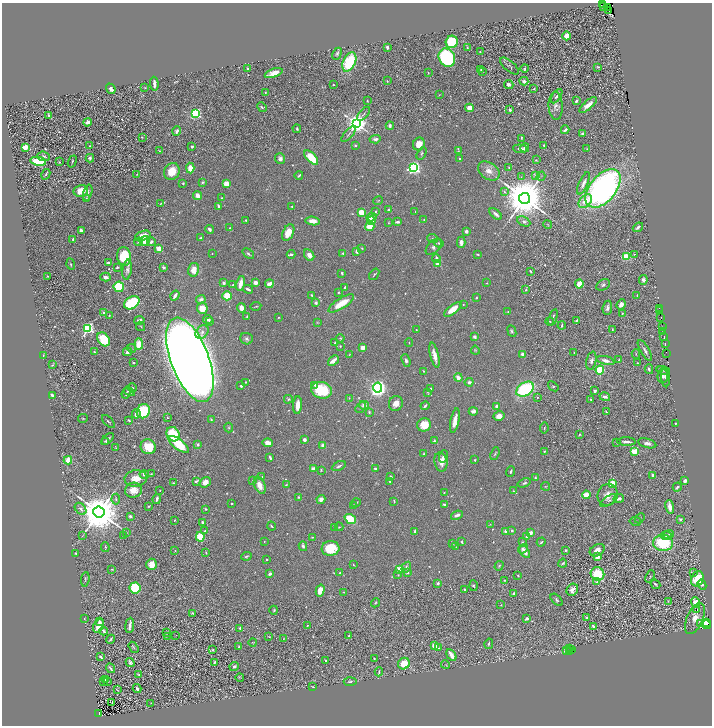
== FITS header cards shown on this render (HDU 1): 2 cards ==
NAXIS1  =                 1420
NAXIS2  =                 1447

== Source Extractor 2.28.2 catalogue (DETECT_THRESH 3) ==
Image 1420 x 1447 px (HDU 1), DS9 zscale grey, zoomed out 1/2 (1 PNG px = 2 x 2 image px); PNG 714 x 728 px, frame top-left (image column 1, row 1446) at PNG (2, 3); each listed source drawn as its Kron ellipse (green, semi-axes under 4 px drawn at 4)
Background 1.01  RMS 0.019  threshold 0.056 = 3 sigma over >= 5 px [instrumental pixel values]
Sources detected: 833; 94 cannot appear on this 1/2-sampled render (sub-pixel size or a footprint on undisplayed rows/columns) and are neither listed nor drawn; of the other 739, the 500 brightest by FLUX_AUTO listed and drawn (239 fainter detections omitted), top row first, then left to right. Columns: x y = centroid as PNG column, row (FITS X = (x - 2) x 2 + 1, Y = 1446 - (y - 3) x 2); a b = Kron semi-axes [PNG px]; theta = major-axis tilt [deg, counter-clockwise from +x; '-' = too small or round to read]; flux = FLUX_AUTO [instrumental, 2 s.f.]
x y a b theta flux
603 4 2 1 - 19
604 7 3 2 - 340
608 8 4 2 - 800
609 11 4 3 - 170
567 36 4 3 - 43
452 42 6 6 - 160
387 47 3 2 - 7.6
467 47 3 2 - 4.7
480 52 2 2 - 2.5
337 54 6 3 63 7.8
447 58 9 8 - 550
349 62 10 6 64 210
509 66 11 5 -41 9.8
598 67 4 3 - 5.9
525 68 4 3 - 5.9
247 69 2 2 - 15
481 70 4 2 - 3.6
482 71 3 3 - 5.6
274 73 9 4 18 45
428 73 3 2 - 2.4
387 81 2 2 - 3.2
524 81 4 4 - 11
154 84 7 2 -87 15
509 84 5 4 - 12
333 85 2 2 - 4.1
145 88 4 3 - 2.5
111 89 5 3 - 17
534 89 2 2 - 3.5
265 92 2 2 - 2.7
439 94 3 3 - 2.5
556 96 8 3 55 7.9
367 101 2 2 - 2.7
576 101 3 2 - 8.4
588 105 11 4 42 33
556 106 14 7 -87 21
262 107 5 3 - 5.8
469 108 4 4 - 33
510 110 2 2 - 15
195 113 4 3 - 510
363 114 8 3 51 6.6
49 115 3 2 - 7.9
87 122 4 3 - 14
356 124 4 3 - 4400
390 125 4 3 - 11
297 129 4 3 - 4.5
565 130 4 2 - 12
177 131 5 3 - 12
349 134 10 2 49 6.2
582 134 4 3 - 8.6
142 137 2 2 - 3.9
521 138 3 1 - 3.8
375 139 6 4 6 12
419 144 6 5 - 38
355 145 3 3 - 4.7
544 145 2 2 - 4
90 146 2 2 - 3.1
25 147 4 3 - 34
192 147 2 2 - 9.3
525 148 5 4 - 12
520 149 7 3 -4 10
587 149 3 3 - 2.3
159 151 4 3 - 3.3
458 151 3 3 - 2.3
422 154 7 4 61 6
43 156 6 4 -6 12
90 158 4 4 - 15
311 158 9 4 -47 100
280 159 5 5 - 13
460 159 2 2 - 9.7
536 160 3 2 - 3
38 161 8 4 -9 120
72 161 6 2 70 4.4
60 162 2 2 - 2.7
509 167 2 2 - 3.6
190 168 5 4 - 33
414 168 3 3 - 1100
172 171 9 7 61 60
489 171 12 8 -35 35
46 174 6 2 60 5.2
137 174 4 2 - 2.7
299 175 4 2 - 6.3
535 176 4 3 - 3.1
541 176 4 2 - 3.5
521 177 3 2 - 3
202 182 4 3 - 5.2
183 183 2 2 - 4.3
583 183 12 3 66 15
226 184 4 3 - 47
603 188 22 13 50 1300
81 191 7 6 - 61
504 192 3 3 - 6.1
88 193 8 3 75 10
198 196 4 4 - 32
222 198 3 2 - 4.9
525 198 5 5 - 23000
86 199 4 3 - 4.6
378 201 5 2 - 2.9
585 201 8 5 45 37
160 203 4 2 - 2.8
218 206 4 2 - 7.7
292 206 3 2 - 3
388 210 3 3 - 6.8
361 212 4 3 - 68
376 212 2 2 - 5.2
415 212 3 2 - 2.5
496 214 7 3 -39 13
372 217 5 3 - 18
246 220 3 2 - 3.3
424 220 3 2 - 4.3
313 221 7 4 -6 34
371 221 4 3 - 55
524 221 7 4 -27 11
397 222 4 2 - 11
388 223 4 3 - 2.8
548 224 4 2 - 2.6
370 227 4 4 - 73
638 227 5 2 - 10
230 228 2 2 - 2.9
209 229 4 3 - 9.8
81 230 3 3 - 16
466 231 3 3 - 15
288 232 9 5 65 55
143 236 8 4 19 52
201 238 3 3 - 5.4
433 238 5 3 - 4.5
73 239 3 2 - 5.1
145 241 5 4 - 30
139 242 4 3 - 5.4
151 242 4 3 - 9.5
461 242 5 3 - 19
439 243 5 4 - 6.9
434 247 10 6 47 15
159 248 2 2 - 110
362 248 3 3 - 3.2
357 251 3 2 - 18
212 253 2 2 - 2.5
343 253 3 2 - 3.9
248 254 6 3 -38 6.1
291 254 4 3 - 6.3
478 254 3 2 - 3.9
634 254 4 3 - 3.2
309 255 6 4 -58 25
124 256 9 7 -78 160
626 257 4 3 - 87
436 258 4 2 - 16
108 262 4 2 - 5.5
71 264 5 3 - 5.7
438 264 2 2 - 82
117 267 3 2 - 5.6
163 267 3 3 - 5.2
127 270 10 4 83 15
194 270 7 5 76 45
530 271 2 2 - 4.5
342 273 3 2 - 5.7
374 274 6 3 53 5.5
48 276 2 2 - 3.2
105 277 5 3 - 11
643 280 5 4 - 14
255 282 3 3 - 37
224 283 3 3 - 13
240 283 7 3 76 40
487 283 3 2 - 2.4
269 284 4 3 - 29
579 284 4 3 - 67
233 285 2 2 - 5.3
603 285 7 5 29 9.4
119 287 5 5 - 190
345 288 4 2 - 6.9
248 289 5 2 - 11
526 290 3 3 - 4.8
338 292 3 2 - 3.4
311 295 3 2 - 4.6
637 295 2 1 - 2.2
175 296 5 2 - 23
227 296 4 4 - 75
476 298 2 2 - 5.3
201 299 5 4 - 15
132 303 8 6 33 350
316 303 4 4 - 9.1
341 303 15 5 32 80
463 304 3 3 - 2.6
621 304 5 3 - 27
256 306 5 2 - 3.8
202 308 5 5 - 50
241 308 5 4 - 22
607 308 7 4 82 13
659 308 2 1 - 37
453 309 10 4 38 58
660 311 3 1 - 62
508 312 3 2 - 2.3
104 313 3 2 - 5.8
622 314 3 2 - 3.1
109 315 2 2 - 2.8
247 316 3 3 - 3.3
279 317 2 2 - 2.7
553 317 8 2 72 9.8
661 317 2 1 - 95
208 319 5 3 - 9.1
139 320 5 3 - 11
577 320 4 3 - 3.7
210 321 3 2 - 2.6
549 321 4 2 - 3.5
317 322 4 3 - 3
141 326 5 2 - 2.8
562 326 4 2 - 5
662 327 2 1 - 42
88 328 4 3 - 760
612 329 2 1 - 2.7
416 330 2 2 - 4.1
512 331 6 4 -66 7.7
202 332 7 5 47 13
663 332 3 1 - 54
664 336 4 1 - 180
475 337 3 3 - 14
340 338 4 3 - 3.8
104 339 8 5 -51 140
246 339 6 5 - 11
335 343 4 2 - 4.4
409 343 4 2 - 2.4
139 344 5 4 - 57
665 344 3 1 - 75
340 346 3 2 - 3.3
363 347 3 3 - 40
131 348 5 2 - 2.8
475 350 4 4 - 4
645 351 12 3 -59 12
95 352 4 3 - 4
128 352 5 2 - 26
574 353 2 1 - 2.5
666 353 3 1 - 58
522 354 4 3 - 18
636 354 5 2 - 2.8
43 355 4 2 - 3
349 355 3 2 - 2.7
434 355 13 3 -77 33
190 360 44 19 -69 14000
406 360 6 4 -70 8.8
605 360 9 4 -14 22
619 360 4 2 - 5.4
333 361 6 3 41 31
591 361 9 5 78 12
133 363 3 2 - 4.1
637 363 3 3 - 2.5
52 365 3 2 - 2.3
649 369 5 3 - 7.5
600 370 4 4 - 160
423 371 3 2 - 2.6
663 371 7 3 -16 6.5
663 376 7 5 87 23
666 377 10 3 -87 13
458 378 4 3 - 24
245 382 3 2 - 3.2
469 382 4 3 - 9.9
315 385 3 3 - 8.6
241 386 3 3 - 5.9
553 386 6 3 -39 4.7
132 388 4 3 - 4.9
378 388 5 4 - 1800
431 388 2 2 - 4
525 389 9 6 32 310
321 390 11 8 -12 160
129 391 6 3 -33 9.5
595 391 3 3 - 6.5
427 392 4 3 - 3.3
126 393 5 3 - 5.2
52 395 4 2 - 13
537 397 3 3 - 2.9
605 397 5 3 - 12
349 398 3 2 - 3.2
288 399 4 3 - 4
591 399 2 2 - 2.8
396 403 7 7 - 30
298 405 9 4 86 40
364 405 5 4 - 19
425 406 4 2 - 9
497 406 3 3 - 18
361 407 6 3 48 5.3
143 411 7 6 - 190
473 411 4 3 - 14
369 412 4 3 - 4.9
606 412 3 2 - 3.7
136 414 5 3 - 32
499 416 5 4 - 23
167 418 3 2 - 2.4
83 419 5 3 - 3.2
129 420 3 2 - 6.4
211 420 4 3 - 5.5
455 421 12 3 79 43
108 422 8 2 -47 5.6
675 423 2 2 - 2.6
424 425 7 6 - 72
229 427 5 3 - 4.2
544 428 5 3 - 4.2
173 434 7 6 - 250
579 434 2 2 - 2.7
108 439 7 3 43 11
304 440 3 3 - 18
106 441 3 3 - 5.6
434 441 3 2 - 6.3
626 442 9 3 -1 16
268 443 5 4 - 26
617 443 3 2 - 2.3
647 443 9 4 -16 17
179 445 12 5 -37 150
198 445 4 3 - 8.2
323 445 3 3 - 23
148 447 8 7 - 71
116 448 4 2 - 2.6
544 451 4 3 - 4.3
634 451 3 3 - 180
424 454 3 2 - 4.5
495 454 7 3 69 4.3
443 456 6 4 71 14
270 457 4 2 - 8.7
68 460 4 4 - 49
475 460 2 2 - 4.7
441 462 10 6 -79 33
339 466 7 3 27 8.1
313 468 4 3 - 15
375 469 3 2 - 6.5
321 470 4 3 - 3.7
511 472 5 2 - 7.5
144 474 4 4 - 15
151 474 4 3 - 3.3
391 476 4 2 - 2.7
653 476 3 2 - 28
262 477 3 2 - 3.3
136 478 11 8 8 42
535 478 3 2 - 4.8
196 481 4 2 - 7.9
252 481 4 3 - 4.1
390 481 3 2 - 5.5
685 481 3 3 - 13
205 482 6 5 - 25
173 483 3 3 - 3.5
524 483 7 3 19 7.5
612 483 4 4 - 67
260 485 9 5 -65 35
286 485 3 2 - 3
546 486 4 2 - 2.5
677 487 5 3 - 5.5
133 490 8 7 - 39
160 490 2 1 - 2.7
513 491 2 2 - 4.4
444 493 2 2 - 6.1
586 495 4 3 - 47
608 495 11 10 - 36
298 497 3 2 - 4.3
116 499 5 3 - 5.4
157 499 5 2 - 8.8
321 499 4 4 - 15
619 499 5 3 - 17
609 500 10 3 32 7.1
394 501 4 2 - 3.4
232 503 2 2 - 3.1
356 503 4 2 - 4.3
354 505 2 2 - 2.5
444 505 3 2 - 12
149 506 3 2 - 3.7
670 507 7 3 -79 43
81 509 7 5 -48 14
205 509 4 3 - 6.2
99 512 5 5 - 21000
457 515 6 3 21 14
130 516 4 3 - 8
640 518 6 2 47 2.7
350 519 6 4 -38 100
680 519 3 3 - 9.7
174 520 2 2 - 2.6
635 521 6 3 -11 3.6
203 523 4 3 - 14
490 524 3 2 - 2.3
271 526 4 2 - 5.2
339 527 4 2 - 2.5
335 528 3 2 - 2.6
512 530 4 3 - 6.5
205 531 3 3 - 4.3
415 531 3 2 - 7.4
506 531 3 3 - 20
126 532 4 2 - 2.5
530 533 4 3 - 18
669 534 5 3 - 5
666 535 6 3 1 6.9
82 536 4 2 - 2.5
123 536 4 2 - 5.2
200 537 5 4 - 120
312 537 4 2 - 2.7
526 537 3 3 - 8.5
264 541 2 2 - 2.4
462 542 4 2 - 4.6
522 542 3 3 - 3
541 542 5 2 - 4.4
453 543 3 3 - 2.5
663 543 10 8 0 230
303 546 4 3 - 11
105 547 5 3 - 4.1
456 547 4 2 - 4.4
331 548 9 7 6 100
523 549 5 4 - 11
565 550 3 3 - 5.4
597 550 8 5 32 27
175 551 2 2 - 2.2
206 552 3 2 - 2.6
525 552 7 4 -54 22
76 553 3 3 - 4
246 556 5 2 - 5.1
597 557 4 3 - 29
266 559 2 2 - 8
563 563 4 2 - 4.1
152 564 6 5 - 42
353 565 3 2 - 2.4
499 566 5 3 - 4.3
406 567 6 4 57 12
112 569 4 2 - 3.3
400 569 3 3 - 160
693 572 3 3 - 3.3
340 573 2 2 - 3.3
407 573 2 2 - 14
270 574 4 3 - 11
597 574 7 6 - 130
398 575 4 3 - 2.8
518 576 3 2 - 2.9
650 576 6 3 68 4.7
85 579 7 2 84 4.8
697 579 8 6 68 130
504 580 2 2 - 3.1
597 582 4 3 - 4.4
438 583 2 2 - 23
655 584 5 2 - 4.8
702 585 5 3 - 8.5
474 586 5 3 - 4.9
135 588 5 5 - 200
320 590 6 4 74 47
464 590 3 2 - 7.9
572 590 6 5 - 14
344 592 3 2 - 2.2
514 593 3 2 - 6.6
557 600 7 3 -45 8.4
668 601 4 3 - 3.1
696 602 5 4 - 55
375 603 5 2 - 3.9
501 605 3 2 - 2.3
697 609 2 1 - 37
274 610 4 3 - 3.7
193 613 3 2 - 3.2
586 617 3 3 - 4.1
695 618 17 8 65 39
84 619 2 1 - 5.6
527 619 3 2 - 14
99 622 4 3 - 10
700 623 2 1 - 62
707 623 2 2 - 3400
130 625 7 2 83 15
307 625 2 2 - 4.4
706 625 4 3 - 1500
99 626 7 5 62 32
593 627 4 2 - 6.2
240 628 3 3 - 4.7
104 631 4 2 - 8.6
166 633 3 1 - 2.9
176 635 2 1 - 2.4
168 636 2 2 - 2.5
349 636 4 3 - 3.7
269 637 4 2 - 2.9
110 639 5 2 - 5.8
283 639 3 2 - 2.6
253 642 4 2 - 2.5
489 644 5 3 - 5.2
239 646 4 2 - 4.4
434 646 3 3 - 35
134 647 6 2 -55 3.8
438 648 3 3 - 4
569 649 3 2 - 45
213 650 3 2 - 4.1
567 650 3 2 - 3.1
572 650 3 2 - 84
569 651 2 1 - 52
451 655 6 3 -58 42
101 657 4 2 - 6.7
374 658 2 2 - 2.3
326 660 2 2 - 5.2
130 662 4 4 - 7.9
214 662 3 2 - 4.4
404 663 6 5 - 75
445 665 4 3 - 3.6
234 666 4 3 - 8.1
110 668 5 2 - 7.1
379 672 4 2 - 4.8
139 674 4 3 - 3.8
240 677 4 3 - 2.6
106 680 2 2 - 4.5
108 681 3 2 - 3
103 682 3 2 - 2.6
350 682 6 3 4 8
313 687 3 1 - 3.1
137 689 4 2 - 11
117 690 3 2 - 2.4
111 702 3 2 - 30
151 703 2 1 - 2.7
99 713 2 1 - 14
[239 fainter detections neither listed nor drawn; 94 sub-pixel or undisplayed-footprint detections neither listed nor drawn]